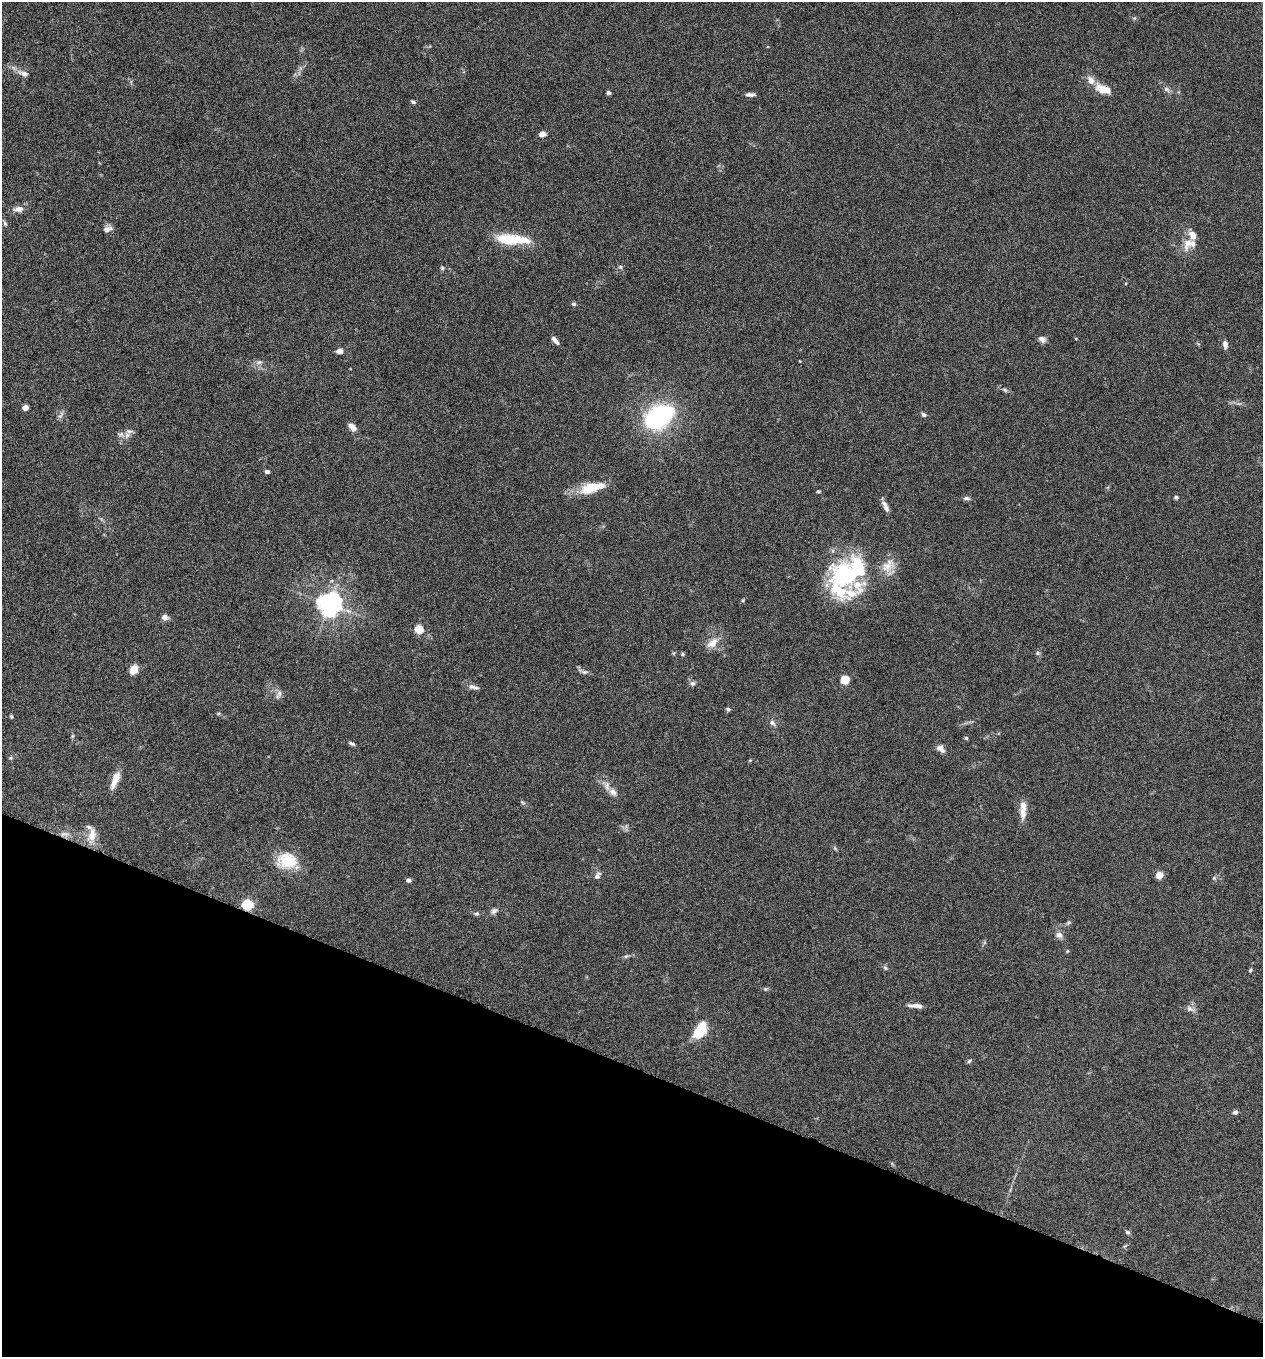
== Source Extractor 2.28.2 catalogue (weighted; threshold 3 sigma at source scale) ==
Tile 15 of 4 x 4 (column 3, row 4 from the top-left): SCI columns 2659-3919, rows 11-1365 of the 5448 x 5438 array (HDU 1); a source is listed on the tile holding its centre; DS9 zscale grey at full resolution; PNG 1265 x 1359 px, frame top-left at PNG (2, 2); no overlay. Shown black and unused: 21% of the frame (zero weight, under 5 of 9 exposures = <1% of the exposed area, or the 3 px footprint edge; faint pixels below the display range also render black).
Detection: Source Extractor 2.28.2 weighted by HDU 2 'WHT'; one run over the whole footprint, this tile lists its part. Background 0.0659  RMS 0.0032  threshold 0.0131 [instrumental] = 3 sigma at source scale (4.09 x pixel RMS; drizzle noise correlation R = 1.36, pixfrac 0.8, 0.05/0.05 arcsec/px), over >= 5 px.
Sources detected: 92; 1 inside a brighter object's white glare — not listed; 11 inside a brighter listed object's ellipse — not listed separately; the other 80 listed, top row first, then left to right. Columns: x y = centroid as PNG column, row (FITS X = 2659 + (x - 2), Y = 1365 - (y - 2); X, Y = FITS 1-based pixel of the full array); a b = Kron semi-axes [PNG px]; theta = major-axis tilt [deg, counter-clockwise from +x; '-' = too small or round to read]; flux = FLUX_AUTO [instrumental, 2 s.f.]
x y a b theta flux
24 74 13 7 -20 1.6
1103 89 20 9 -18 4.4
1166 89 8 6 -15 0.88
608 93 4 4 - 1
751 94 12 5 3 1
413 102 7 4 -30 0.5
542 134 8 6 8 1.4
18 209 16 8 7 1.8
5 223 7 5 -47 0.56
108 229 12 6 13 1.2
512 239 38 10 -4 12
1188 243 23 11 66 3.8
620 267 6 5 - 0.46
442 268 6 5 - 0.45
573 304 6 5 - 0.46
1042 339 10 7 -25 1.2
555 340 11 5 -48 1.2
1225 344 10 6 -84 1.2
339 351 7 5 8 1.5
259 362 8 6 20 0.91
1005 390 8 4 -36 0.58
25 407 5 4 - 2.5
62 414 8 4 72 0.74
924 415 6 5 - 0.64
658 418 17 11 31 73
352 427 11 6 -44 1.7
127 435 8 6 63 1.1
267 471 4 4 - 0.97
592 488 31 12 17 8
818 491 7 3 8 0.34
1176 497 5 4 - 0.61
966 498 9 5 0 0.76
885 507 16 6 -65 1.5
855 571 48 30 57 29
329 604 7 7 - 270
165 617 9 7 -4 1.2
419 629 5 5 - 10
713 643 17 10 43 3.1
1037 653 6 5 - 0.52
683 654 5 4 - 0.37
134 669 8 6 59 4
584 672 8 5 -18 0.76
845 679 5 5 - 10
692 683 7 6 - 0.83
473 687 15 6 -13 1.3
279 693 10 7 63 1.1
728 709 5 5 - 0.51
11 716 5 4 - 0.31
772 723 9 7 -38 1
72 736 6 4 71 0.35
966 738 5 4 - 0.41
351 743 8 4 -28 0.57
941 749 12 7 -44 1.5
10 758 6 4 18 0.35
750 760 6 3 19 0.25
115 780 21 7 67 3.7
607 786 13 7 -82 1.7
523 803 6 4 -20 0.4
1023 812 20 8 85 2.7
64 834 9 5 18 1
92 835 20 10 79 3.4
287 860 27 20 -6 8.3
1159 875 6 6 - 3.1
597 876 10 6 55 1
1214 878 6 4 45 0.48
408 880 5 4 - 0.97
247 904 6 5 - 30
494 911 10 7 36 0.96
477 914 6 5 - 0.53
1059 935 9 8 - 1.3
626 956 7 4 18 0.49
885 968 6 5 - 0.52
1250 970 5 4 - 0.38
765 989 5 4 - 0.39
915 1006 19 5 -2 1.7
1190 1009 11 7 -24 1.3
700 1030 12 8 55 14
969 1061 6 5 - 0.49
1235 1112 6 5 - 0.79
1127 1232 7 5 -18 0.53
Overlapping masked pixels (flux is a lower limit): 1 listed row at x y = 247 904